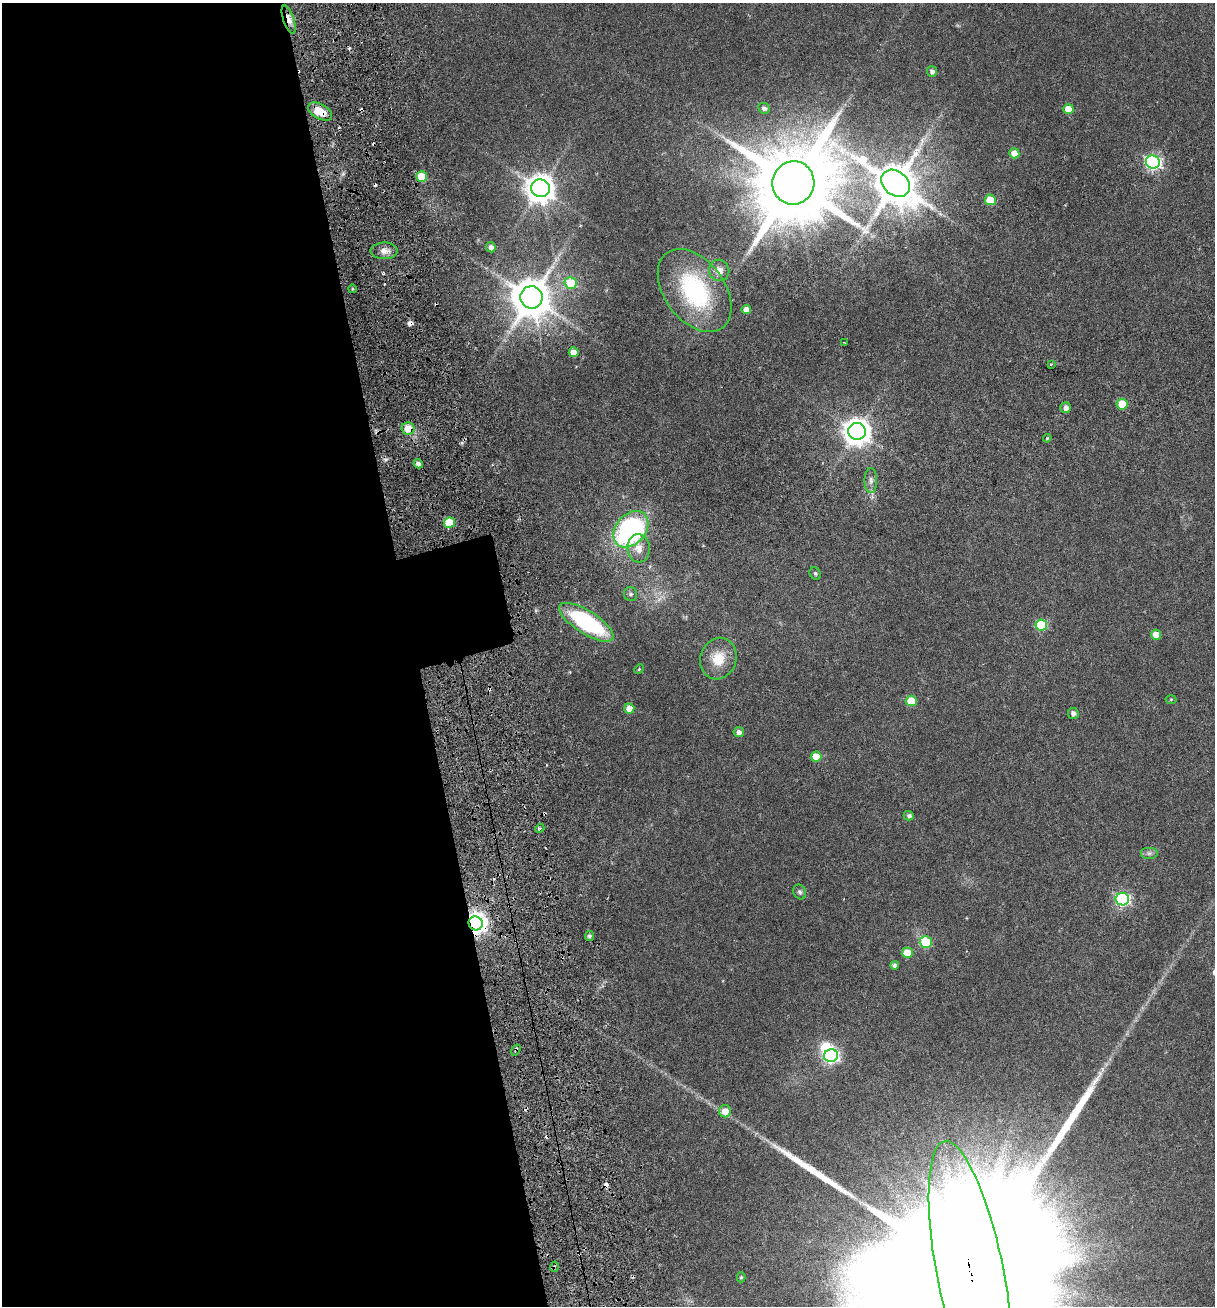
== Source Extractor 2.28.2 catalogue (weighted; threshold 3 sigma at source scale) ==
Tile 9 of 4 x 4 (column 1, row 3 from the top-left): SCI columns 340-1552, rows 1422-2725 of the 5348 x 5499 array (HDU 1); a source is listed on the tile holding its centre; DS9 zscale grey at full resolution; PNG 1217 x 1308 px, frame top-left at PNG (2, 3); each listed source drawn as its Kron ellipse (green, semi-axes under 4 px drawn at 4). Shown black and unused: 35% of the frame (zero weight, under 3 of 6 exposures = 11% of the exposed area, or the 3 px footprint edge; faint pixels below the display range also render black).
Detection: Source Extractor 2.28.2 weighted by HDU 2 'WHT'; one run over the whole footprint, this tile lists its part. Background 0.0341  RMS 0.0029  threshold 0.0117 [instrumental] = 3 sigma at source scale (4.09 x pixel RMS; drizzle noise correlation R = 1.36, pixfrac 0.8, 0.0396/0.0396 arcsec/px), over >= 5 px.
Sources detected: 80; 1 too faint to see at this stretch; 2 inside a brighter object's white glare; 14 cosmic-ray / hot-pixel residue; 1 long thin detection or spike segment (spike, bleed or trail) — neither listed nor drawn; the other 62 listed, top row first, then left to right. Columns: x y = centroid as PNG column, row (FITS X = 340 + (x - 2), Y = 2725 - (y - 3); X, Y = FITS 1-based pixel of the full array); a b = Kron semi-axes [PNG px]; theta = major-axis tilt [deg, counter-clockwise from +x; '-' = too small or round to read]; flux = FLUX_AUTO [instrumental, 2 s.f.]
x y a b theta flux
289 19 15 5 -70 2.6
932 71 5 5 - 1.1
764 108 6 5 - 0.79
1068 109 5 5 - 3.6
320 112 13 7 -29 5
1014 153 5 5 - 2.7
1153 162 7 6 - 62
422 176 5 5 - 8
793 183 22 21 - 3700
895 183 15 12 -39 1100
540 188 9 9 - 380
990 200 5 5 - 8
491 247 5 5 - 1.3
384 251 13 8 -1 2
719 270 11 10 - 2.2
571 283 6 6 - 9.3
353 289 4 3 - 0.3
695 290 47 30 -53 31
531 297 11 11 - 890
746 309 5 4 - 1.7
845 343 3 2 - 0.18
574 352 5 5 - 3.2
1051 364 3 2 - 0.32
1122 404 5 5 - 6.3
1066 408 5 5 - 1.2
408 429 6 6 - 4.5
857 431 9 8 - 320
1047 438 4 3 - 0.27
418 464 5 4 - 1.1
871 480 12 6 -90 1.1
449 523 5 5 - 11
631 529 20 15 49 59
639 548 14 11 -84 3
815 573 6 5 - 0.47
631 594 7 6 - 0.74
586 622 31 11 -32 33
1041 625 6 5 - 12
1156 635 5 5 - 3
718 659 21 18 72 6.1
639 669 5 4 - 0.31
1171 699 5 3 - 0.28
911 701 5 5 - 6.6
629 709 5 5 - 2.3
1073 713 5 5 - 1
739 732 5 5 - 1.1
816 757 5 5 - 6.1
909 816 5 4 - 0.73
540 828 5 3 - 0.37
1149 853 9 6 0 0.77
800 892 8 6 -62 0.59
1122 899 7 6 - 48
476 923 7 7 - 180
589 936 5 4 - 0.63
926 942 6 5 - 13
907 953 5 5 - 5.3
895 965 4 4 - 0.71
516 1050 6 3 55 0.57
831 1056 7 6 - 59
725 1111 6 6 - 2.8
554 1267 5 3 - 0.34
971 1276 138 33 -79 66000
741 1277 5 4 - 0.41
Overlapping masked pixels (flux is a lower limit): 7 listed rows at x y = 289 19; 320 112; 408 429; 476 923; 516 1050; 554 1267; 971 1276
Isophote crosses this tile's border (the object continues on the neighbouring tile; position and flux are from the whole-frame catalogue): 1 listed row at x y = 971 1276